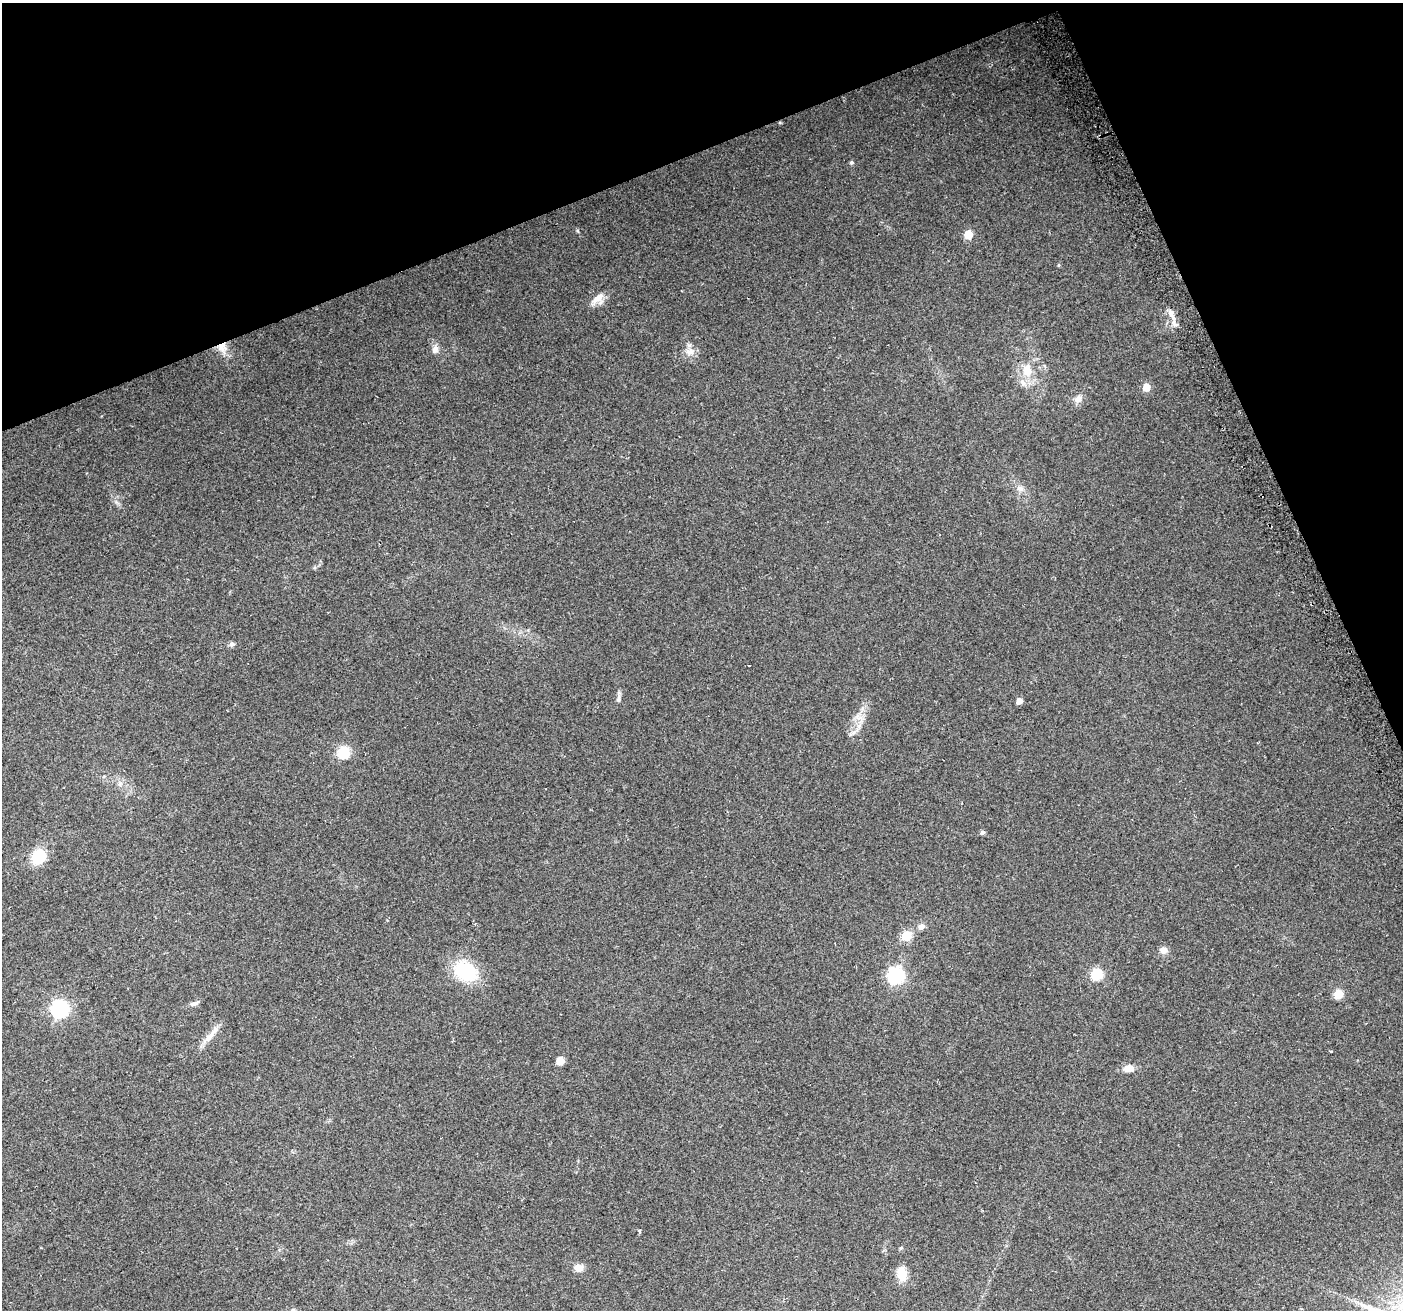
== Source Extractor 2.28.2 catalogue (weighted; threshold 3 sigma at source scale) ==
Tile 3 of 4 x 4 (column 3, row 1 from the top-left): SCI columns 2836-4236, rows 4080-5387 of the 5668 x 5486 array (HDU 1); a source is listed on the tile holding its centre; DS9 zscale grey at full resolution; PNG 1405 x 1312 px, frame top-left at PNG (2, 3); no overlay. Shown black and unused: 20% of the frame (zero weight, under 2 of 3 exposures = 2% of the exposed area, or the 3 px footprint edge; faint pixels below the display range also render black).
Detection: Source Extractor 2.28.2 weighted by HDU 2 'WHT'; one run over the whole footprint, this tile lists its part. Background 0.0543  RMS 0.011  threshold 0.0493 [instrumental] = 3 sigma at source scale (4.5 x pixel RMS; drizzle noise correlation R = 1.50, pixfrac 1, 0.0396/0.0396 arcsec/px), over >= 5 px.
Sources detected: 39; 1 cosmic-ray / hot-pixel residue — not listed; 1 inside a brighter listed object's ellipse — not listed separately; the other 37 listed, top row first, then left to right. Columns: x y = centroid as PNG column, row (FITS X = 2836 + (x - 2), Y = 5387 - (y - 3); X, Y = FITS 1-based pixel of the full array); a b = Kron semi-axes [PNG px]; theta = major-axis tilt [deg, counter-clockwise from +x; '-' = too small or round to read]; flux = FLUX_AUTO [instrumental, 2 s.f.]
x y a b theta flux
851 162 5 5 - 1.8
968 234 6 5 - 23
1059 265 5 3 - 0.96
597 298 23 8 43 10
1171 313 11 7 -73 6.3
222 347 14 12 -34 12
435 350 11 8 69 5.4
689 352 12 9 -10 7.2
1028 370 18 12 -74 19
1146 387 6 5 - 16
1078 399 12 9 37 5.9
1020 489 8 7 - 4.1
232 644 8 5 9 2.7
618 698 11 5 73 3.3
1019 701 5 5 - 7.5
344 752 6 6 - 94
120 784 7 4 72 2.2
982 832 5 4 - 2.8
38 857 14 11 53 39
921 926 9 7 26 4.7
906 936 6 5 - 43
1164 950 8 8 - 5.9
465 971 23 17 -27 65
1097 974 6 5 - 89
896 976 7 7 - 250
1338 994 5 5 - 37
194 1004 12 5 20 3.5
60 1009 7 7 - 290
209 1037 22 7 44 11
1331 1051 3 3 - 1.9
560 1061 5 5 - 21
1128 1068 8 6 11 12
639 1231 3 3 - 2.5
901 1248 5 4 - 1.5
578 1268 8 8 - 9.2
902 1274 17 11 -81 15
293 1310 9 6 -29 3.3
Overlapping masked pixels (flux is a lower limit): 1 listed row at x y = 222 347
Isophote crosses this tile's border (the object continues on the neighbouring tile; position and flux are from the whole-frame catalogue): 1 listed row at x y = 293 1310
Unlisted compact peaks at least as high as the median listed source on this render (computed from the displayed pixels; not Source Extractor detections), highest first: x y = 577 231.